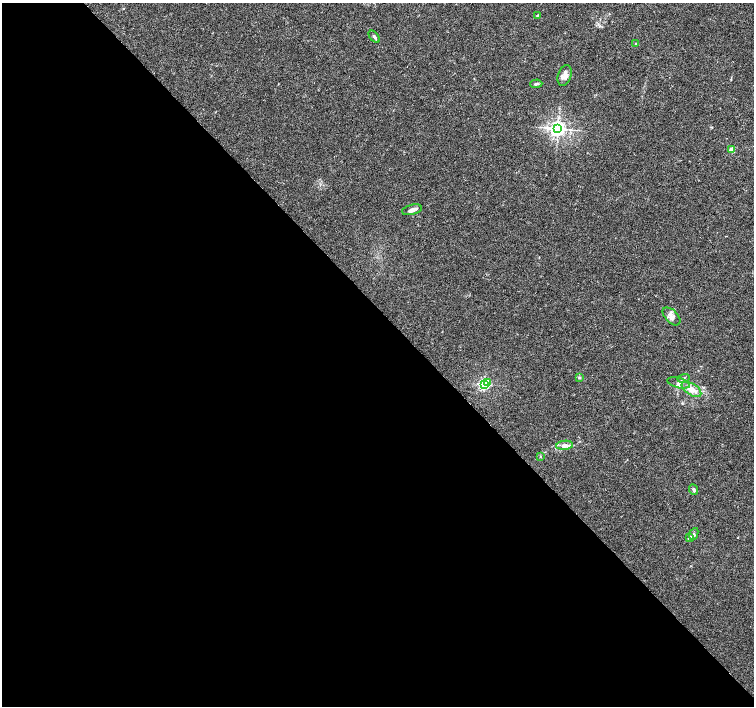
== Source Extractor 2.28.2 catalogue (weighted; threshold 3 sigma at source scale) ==
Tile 9 of 4 x 4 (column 1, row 3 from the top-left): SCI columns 1-1504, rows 1558-2964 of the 6022 x 5995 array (HDU 1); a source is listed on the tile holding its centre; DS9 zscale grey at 2 x 2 block average (1 PNG px = mean of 2 x 2 image px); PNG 756 x 708 px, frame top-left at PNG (2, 3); each listed source drawn as its Kron ellipse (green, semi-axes under 4 px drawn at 4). Shown black and unused: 56% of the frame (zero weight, under 3 of 4 exposures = <1% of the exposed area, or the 3 px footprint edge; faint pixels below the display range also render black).
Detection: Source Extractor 2.28.2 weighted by HDU 2 'WHT'; one run over the whole footprint, this tile lists its part. Background 0.00756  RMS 0.0021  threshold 0.00959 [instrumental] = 3 sigma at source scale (4.5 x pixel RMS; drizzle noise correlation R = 1.50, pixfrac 1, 0.0396/0.0396 arcsec/px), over >= 5 px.
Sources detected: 21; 1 inside a brighter listed object's ellipse — not listed separately; the other 20 listed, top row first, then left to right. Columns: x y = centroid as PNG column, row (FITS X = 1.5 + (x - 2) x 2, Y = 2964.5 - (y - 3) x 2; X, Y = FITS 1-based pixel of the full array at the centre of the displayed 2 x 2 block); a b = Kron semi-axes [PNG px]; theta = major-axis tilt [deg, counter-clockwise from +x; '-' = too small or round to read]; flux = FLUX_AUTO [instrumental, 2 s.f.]
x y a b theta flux
537 15 4 2 - 0.4
374 37 7 3 -49 1.1
636 44 3 2 - 0.33
565 75 10 6 70 3
536 84 6 3 3 0.75
558 129 4 4 - 210
732 150 3 2 - 12
412 210 10 5 13 2
671 316 11 6 -45 2.5
579 378 4 2 - 0.45
683 378 6 3 16 0.9
488 382 3 2 - 6.4
678 383 11 5 -15 2.3
484 384 3 3 - 82
691 389 11 5 -33 4.6
565 445 8 4 6 2.1
540 456 3 2 - 0.3
694 490 6 3 -65 1.1
694 534 6 3 68 0.86
690 538 3 2 - 3.2